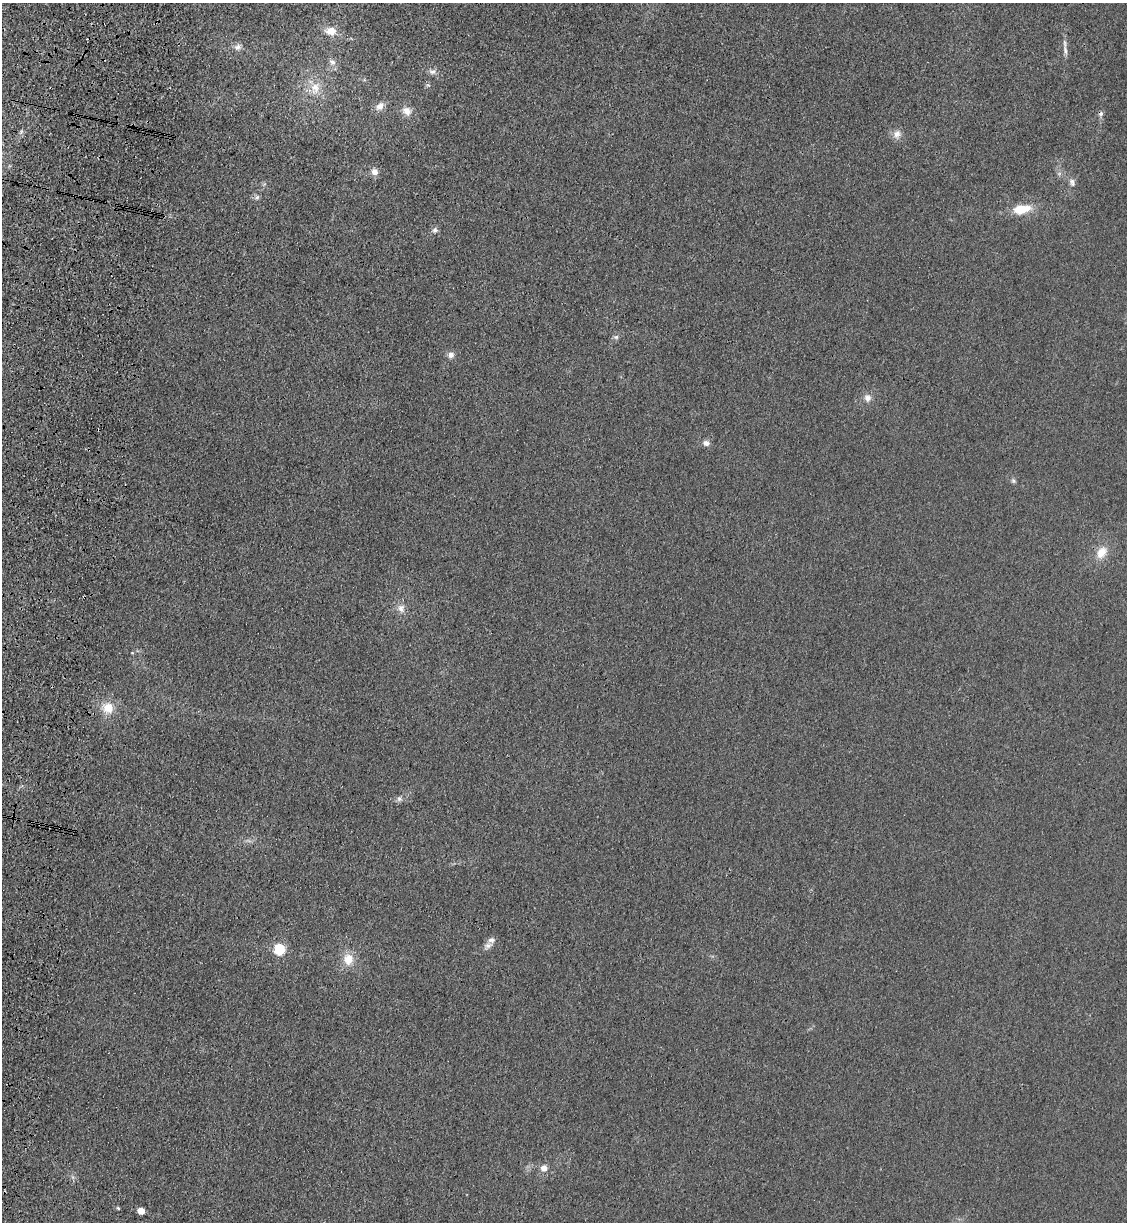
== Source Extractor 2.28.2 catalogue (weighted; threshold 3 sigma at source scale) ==
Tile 11 of 4 x 4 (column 3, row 3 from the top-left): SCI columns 2485-3609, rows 1245-2464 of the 5085 x 4929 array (HDU 1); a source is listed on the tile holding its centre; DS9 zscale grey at full resolution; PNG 1129 x 1224 px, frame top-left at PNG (2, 3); no overlay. Shown black and unused: <1% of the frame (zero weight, under 3 of 4 exposures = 6% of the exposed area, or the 3 px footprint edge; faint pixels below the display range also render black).
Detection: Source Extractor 2.28.2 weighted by HDU 2 'WHT'; one run over the whole footprint, this tile lists its part. Background 0.0311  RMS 0.0056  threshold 0.0251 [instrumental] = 3 sigma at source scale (4.5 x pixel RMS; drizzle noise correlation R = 1.50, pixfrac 1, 0.05/0.05 arcsec/px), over >= 5 px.
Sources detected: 33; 2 cosmic-ray / hot-pixel residue — not listed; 1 inside a brighter listed object's ellipse — not listed separately; the other 30 listed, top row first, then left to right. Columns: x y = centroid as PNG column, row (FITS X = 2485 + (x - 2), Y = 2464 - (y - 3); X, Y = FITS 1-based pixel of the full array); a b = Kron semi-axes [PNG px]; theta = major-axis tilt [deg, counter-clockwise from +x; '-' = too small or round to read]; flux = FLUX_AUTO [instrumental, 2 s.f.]
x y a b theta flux
331 31 14 10 -3 6.3
238 47 10 8 36 2.6
1065 50 14 5 -77 2.3
332 62 9 7 -39 2.3
433 72 11 7 11 2.1
315 88 17 12 82 7.9
380 106 11 9 45 3.9
407 111 13 10 -35 4.7
897 134 12 10 63 3.7
374 172 9 8 - 3.2
1072 182 12 7 -73 2.2
257 197 7 6 - 1.4
1021 209 16 8 10 14
435 230 8 7 - 1.7
616 337 6 6 - 1.3
451 355 8 8 - 2.5
868 398 10 9 - 3.1
706 443 9 7 -15 2.4
1013 481 7 6 - 1.1
1102 552 15 11 57 7.5
84 597 3 2 - 0.6
401 608 11 9 84 3.5
108 708 15 15 - 8.8
399 799 7 7 - 1.6
488 946 12 7 27 2.5
279 949 5 5 - 64
348 959 16 14 88 8
544 1168 10 9 - 3.4
118 1208 4 3 - 0.7
141 1211 5 4 - 13
Overlapping masked pixels (flux is a lower limit): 1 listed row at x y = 84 597